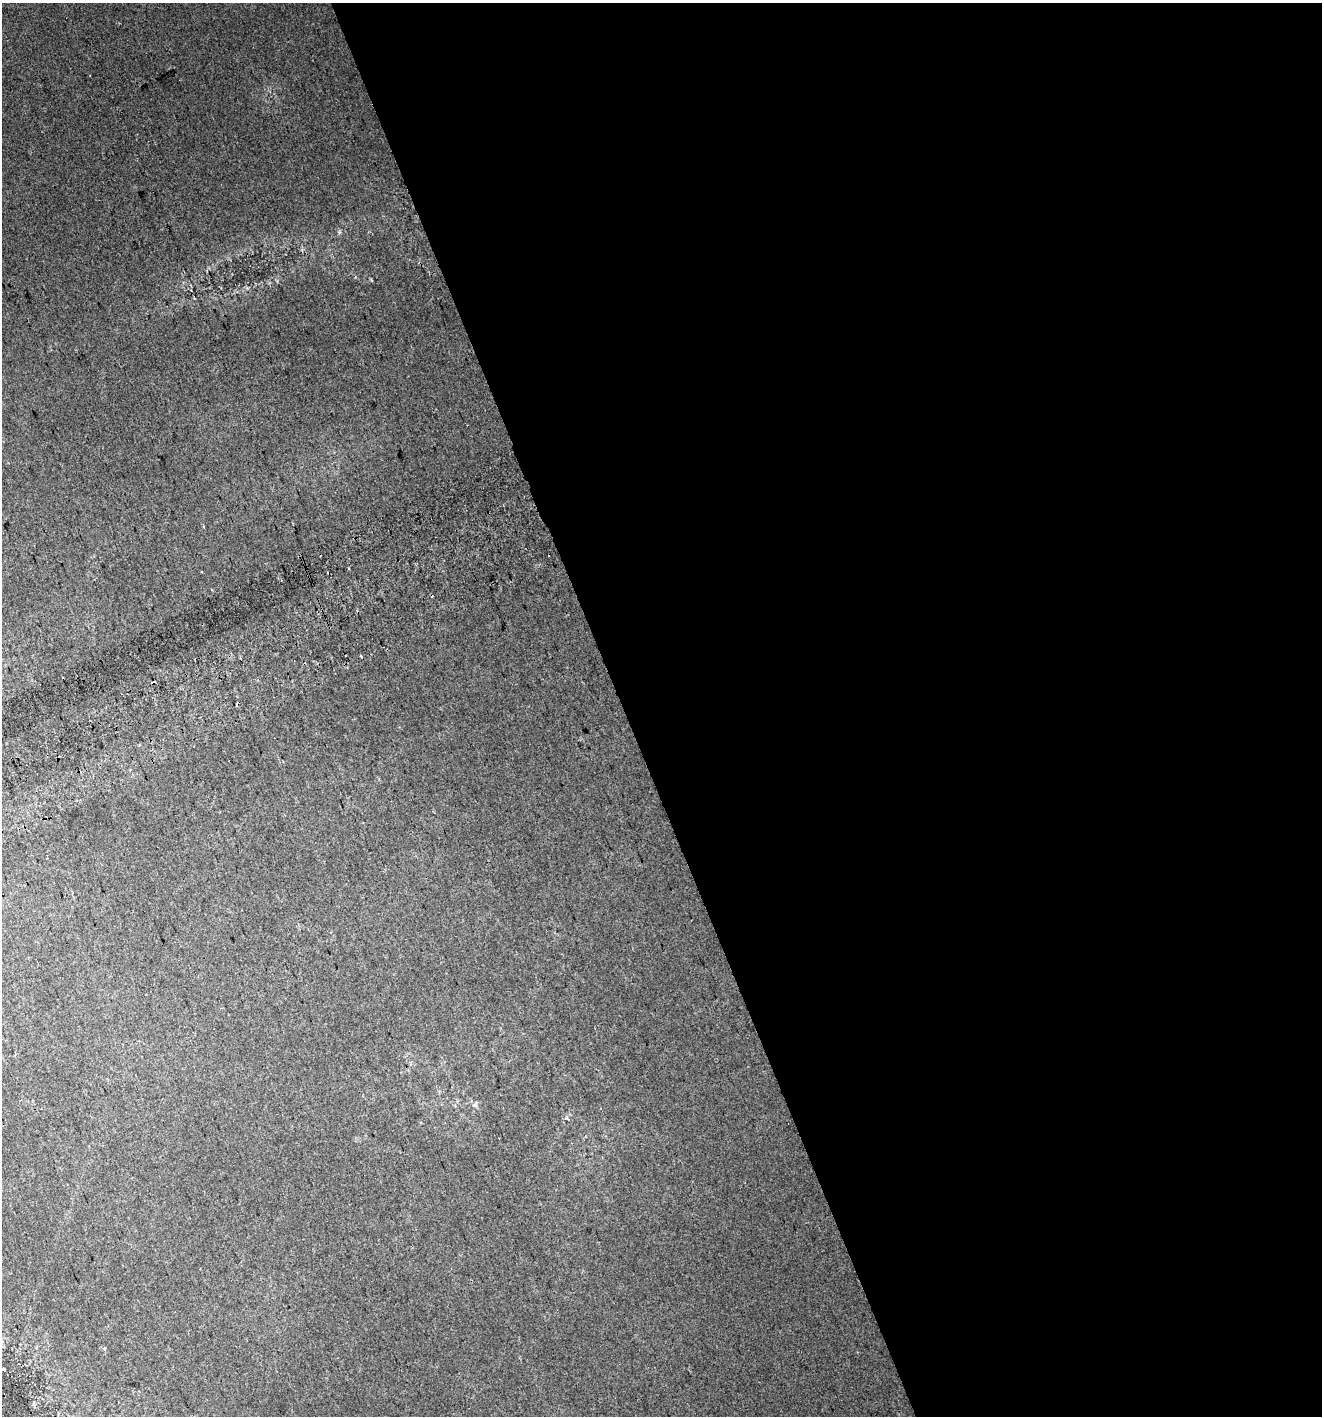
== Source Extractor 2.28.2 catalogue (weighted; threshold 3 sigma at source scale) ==
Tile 8 of 4 x 4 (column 4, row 2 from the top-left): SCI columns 4068-5387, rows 2870-4283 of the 5552 x 5736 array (HDU 1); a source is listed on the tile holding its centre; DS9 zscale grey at full resolution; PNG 1324 x 1418 px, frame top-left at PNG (2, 3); no overlay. Shown black and unused: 53% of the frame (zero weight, under 2 of 3 exposures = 4% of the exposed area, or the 3 px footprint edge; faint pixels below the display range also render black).
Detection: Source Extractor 2.28.2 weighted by HDU 2 'WHT'; one run over the whole footprint, this tile lists its part. Background 0.0166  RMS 0.01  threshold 0.0466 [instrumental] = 3 sigma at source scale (4.5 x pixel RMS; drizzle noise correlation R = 1.50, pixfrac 1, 0.0396/0.0396 arcsec/px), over >= 5 px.
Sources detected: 10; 4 cosmic-ray / hot-pixel residue — not listed; the other 6 listed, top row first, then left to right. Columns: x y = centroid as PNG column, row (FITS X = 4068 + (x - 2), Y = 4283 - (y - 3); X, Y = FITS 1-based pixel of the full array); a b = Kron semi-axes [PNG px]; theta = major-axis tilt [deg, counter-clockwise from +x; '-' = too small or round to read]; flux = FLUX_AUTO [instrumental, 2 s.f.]
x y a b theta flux
339 232 5 5 - 1.5
202 572 3 3 - 2.6
240 658 3 3 - 0.97
139 745 3 3 - 1.1
567 1118 6 3 -54 1.3
4 1369 4 3 - 3.7